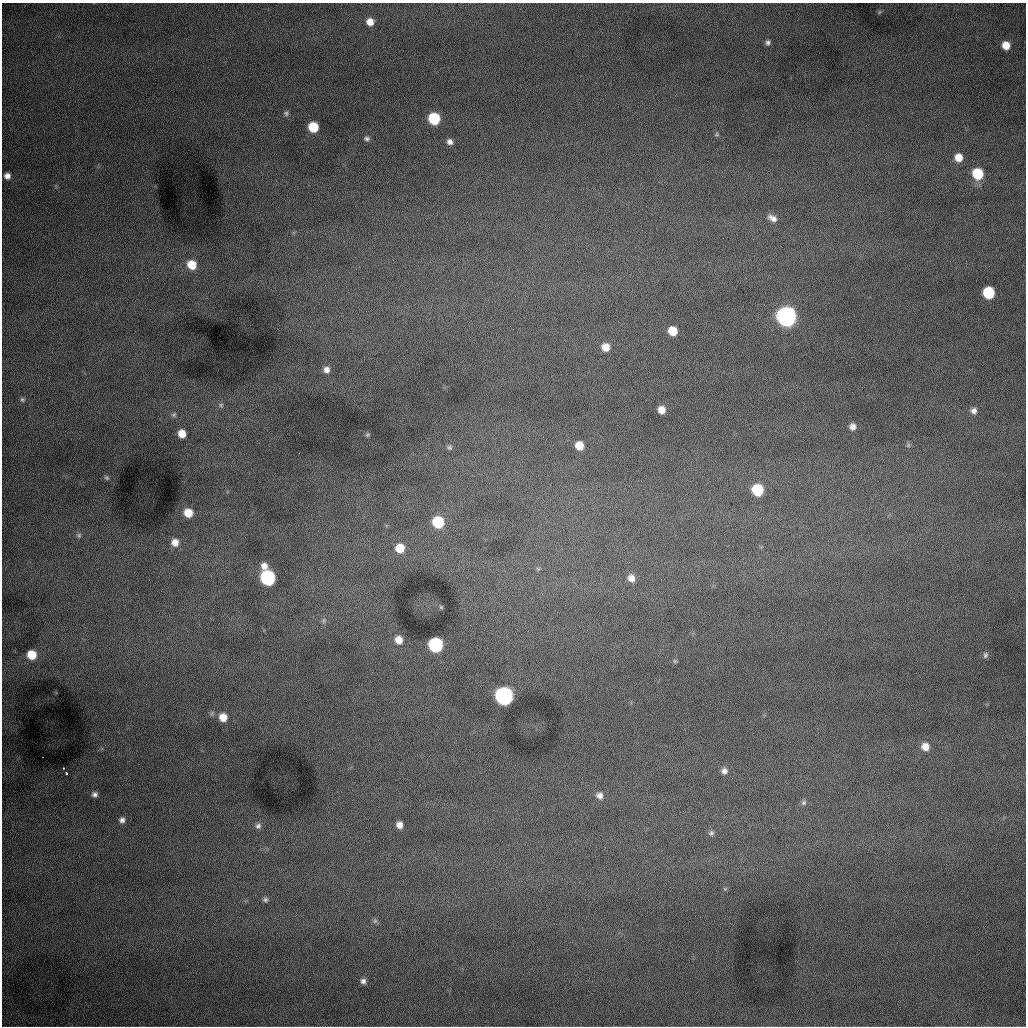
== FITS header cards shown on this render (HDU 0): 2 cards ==
NAXIS1  =                 1024 /fastest changing axis
NAXIS2  =                 1024 /next to fastest changing axis

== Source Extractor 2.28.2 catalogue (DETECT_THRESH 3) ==
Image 1024 x 1024 px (HDU 0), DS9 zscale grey, 1 PNG px = 1 image px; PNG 1028 x 1028 px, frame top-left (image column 1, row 1024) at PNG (2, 3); no overlay
Background 1000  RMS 13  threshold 37.9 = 3 sigma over >= 5 px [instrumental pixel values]
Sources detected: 66; all 66 listed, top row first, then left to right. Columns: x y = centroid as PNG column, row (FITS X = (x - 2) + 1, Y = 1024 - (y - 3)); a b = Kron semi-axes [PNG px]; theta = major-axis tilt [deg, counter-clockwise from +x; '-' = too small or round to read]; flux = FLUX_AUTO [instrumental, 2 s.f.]
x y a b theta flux
879 12 6 4 71 1200
370 22 7 7 - 8800
768 42 7 6 - 2700
1006 45 7 7 - 12000
286 113 7 6 - 1900
434 119 8 7 - 58000
313 127 7 7 - 33000
717 134 7 6 - 1500
367 139 7 5 -7 2100
450 142 7 7 - 3900
959 157 7 7 - 11000
978 174 8 7 - 40000
7 176 6 5 - 4700
772 218 12 7 -30 5700
192 265 9 8 - 18000
989 293 8 7 - 57000
786 316 9 8 - 720000
673 331 7 7 - 18000
605 347 8 8 - 10000
326 370 8 7 - 4900
22 399 6 6 - 1800
221 405 7 6 - 1900
661 410 6 6 - 8200
974 411 8 8 - 4300
174 415 7 7 - 2200
852 427 7 7 - 4800
182 434 7 7 - 12000
367 435 6 4 2 1200
908 445 7 5 46 1700
579 446 7 6 - 14000
449 447 8 7 - 2200
107 478 7 5 -52 1500
758 490 8 8 - 49000
188 513 8 7 - 15000
438 522 8 7 - 51000
79 535 7 6 - 2300
175 542 8 8 - 7800
400 548 8 8 - 18000
264 566 8 8 - 6200
538 569 6 5 - 1400
268 578 8 8 - 190000
631 578 9 8 - 6700
441 607 5 5 - 1100
323 620 8 7 - 2400
399 640 8 8 - 9700
435 645 8 8 - 150000
32 655 8 7 - 20000
985 655 8 6 86 2100
675 661 6 5 - 1200
504 696 9 8 - 440000
223 717 8 8 - 11000
925 747 8 8 - 8200
64 768 3 2 - 1400
724 771 8 8 - 4200
66 773 3 3 - 1200
95 794 6 6 - 2800
600 795 9 9 - 5100
804 803 8 7 - 2300
122 820 7 6 - 3300
399 825 7 6 - 5700
258 826 9 8 - 3600
711 833 8 7 - 2300
725 889 6 5 - 1200
265 900 7 7 - 2400
375 921 7 5 69 1900
363 981 8 7 - 3500